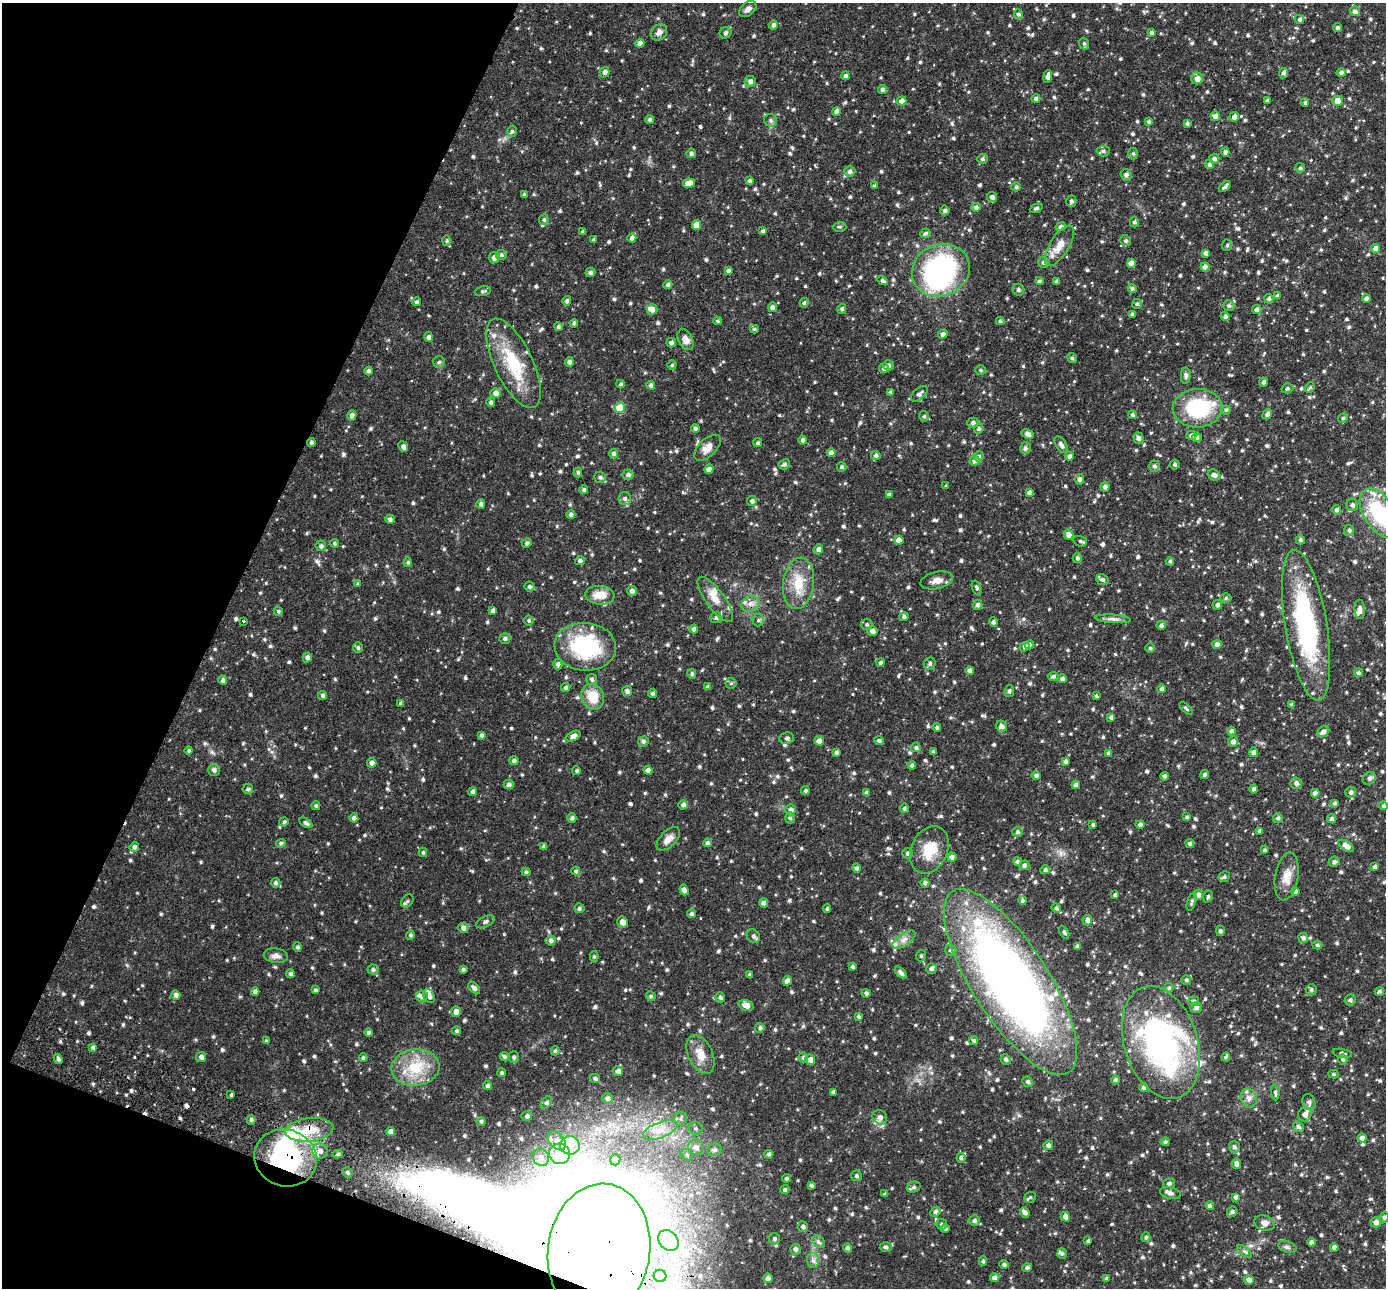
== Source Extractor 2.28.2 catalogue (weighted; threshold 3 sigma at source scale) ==
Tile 9 of 4 x 4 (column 1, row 3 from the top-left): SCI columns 28-1411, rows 1480-2765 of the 5595 x 5662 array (HDU 1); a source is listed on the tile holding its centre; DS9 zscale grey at full resolution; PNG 1388 x 1290 px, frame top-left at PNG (2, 3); each listed source drawn as its Kron ellipse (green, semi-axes under 4 px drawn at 4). Shown black and unused: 19% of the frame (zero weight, under 2 of 3 exposures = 3% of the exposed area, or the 3 px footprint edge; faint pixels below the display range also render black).
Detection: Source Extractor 2.28.2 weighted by HDU 2 'WHT'; one run over the whole footprint, this tile lists its part. Background 0.0749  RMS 0.0094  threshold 0.0425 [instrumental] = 3 sigma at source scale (4.5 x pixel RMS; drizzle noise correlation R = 1.50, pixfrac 1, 0.05/0.05 arcsec/px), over >= 5 px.
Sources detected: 1009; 13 inside a brighter object's white glare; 2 cosmic-ray / hot-pixel residue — neither listed nor drawn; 26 inside a brighter listed object's ellipse — not listed separately; of the other 968, all 500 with FLUX_AUTO >= 1.48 (the completeness limit of this list) listed and drawn (468 fainter detections not listed), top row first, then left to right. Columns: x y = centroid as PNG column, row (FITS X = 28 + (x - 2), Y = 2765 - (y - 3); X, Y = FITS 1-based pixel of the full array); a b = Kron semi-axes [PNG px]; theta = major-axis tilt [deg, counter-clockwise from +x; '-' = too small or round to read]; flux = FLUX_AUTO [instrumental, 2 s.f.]
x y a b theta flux
748 9 10 6 41 3.1
1355 11 5 4 - 3.1
1018 14 5 4 - 2
1299 19 5 4 - 1.8
773 25 5 4 - 2.7
1337 28 4 4 - 2.2
659 32 9 7 47 3.8
725 33 6 5 - 2.4
1151 33 4 4 - 2.1
640 43 4 4 - 4
1084 44 6 5 - 1.6
604 72 5 5 - 3
1283 73 5 4 - 2.6
1341 73 4 4 - 2.8
845 76 4 4 - 2.3
1048 76 6 4 84 3.2
1197 78 6 5 - 5.4
750 81 5 5 - 3
882 89 5 4 - 1.9
1036 99 4 4 - 2.2
1267 100 3 3 - 1.6
902 101 4 4 - 4.7
1337 101 5 5 - 6
1305 103 4 4 - 1.8
836 111 4 4 - 3.8
1215 116 5 5 - 3.8
1234 117 5 4 - 4.1
650 120 4 4 - 1.9
771 120 7 6 - 2.2
1148 122 4 3 - 1.7
1187 124 4 4 - 1.7
512 131 6 4 73 1.5
1103 151 6 5 - 2.4
1225 152 4 4 - 2.8
691 153 5 4 - 1.6
1133 153 6 5 - 1.5
983 159 5 5 - 1.9
1214 159 5 5 - 2.7
1210 164 5 4 - 2.9
1300 168 5 5 - 1.5
850 171 5 5 - 2.7
1126 175 6 5 - 2.1
750 181 4 4 - 2.2
689 183 6 4 13 7.7
874 186 3 3 - 1.9
1016 187 5 4 - 1.7
1225 187 6 3 41 2.2
524 195 3 3 - 1.6
992 197 5 5 - 2.6
1071 201 6 5 - 2.4
976 207 5 4 - 2.3
1036 208 6 4 22 2.1
945 210 5 5 - 1.8
544 220 5 4 - 1.8
1134 222 5 4 - 1.9
696 225 5 4 - 6.4
840 227 7 5 2 1.5
1061 227 5 4 - 2.9
763 231 4 3 - 2
583 232 4 4 - 2
925 233 5 4 - 1.8
632 238 4 4 - 3.2
593 240 3 3 - 1.8
447 241 5 4 - 1.5
1126 241 6 5 - 1.9
1227 245 6 5 - 1.6
1059 246 23 9 58 10
1376 249 4 4 - 4.4
1206 253 4 4 - 2.9
501 255 5 5 - 1.8
494 258 5 5 - 4.1
1044 262 5 5 - 2.3
1131 263 4 4 - 7.8
1205 267 4 4 - 3.2
941 270 29 25 23 140
728 271 4 4 - 1.8
590 272 5 5 - 2.1
882 281 5 4 - 2.2
1039 281 4 3 - 1.7
1057 282 4 3 - 2.1
668 285 4 4 - 2.7
1132 289 4 4 - 1.7
1018 290 6 5 - 2.3
483 291 8 4 12 1.7
1278 296 4 4 - 2.2
1366 298 4 4 - 2.5
1269 299 5 4 - 1.9
567 301 5 4 - 2.2
416 302 4 4 - 1.8
804 303 5 4 - 1.6
1137 304 5 5 - 1.7
1229 306 6 5 - 1.9
772 307 5 4 - 2.5
652 309 5 5 - 3.7
842 309 5 4 - 2
1257 310 5 4 - 2.7
1132 315 4 4 - 2.1
1225 316 5 4 - 2.4
717 321 4 4 - 1.5
1000 321 4 4 - 1.5
574 323 4 3 - 1.8
558 327 4 4 - 1.9
754 329 4 3 - 1.5
943 334 5 4 - 2.9
428 337 5 4 - 2.5
686 339 11 7 -63 5.7
671 343 5 4 - 2.6
1072 358 5 4 - 1.9
439 362 6 5 - 1.6
569 362 5 4 - 3
514 363 49 19 -64 45
672 365 4 4 - 1.5
888 365 5 5 - 1.9
884 368 5 4 - 2.2
980 370 6 4 0 1.6
368 371 4 4 - 2.6
1186 376 8 5 88 2.7
1263 382 4 4 - 2.4
621 384 4 3 - 1.6
651 385 4 4 - 2.5
1310 387 6 4 61 1.5
1287 388 6 5 - 1.6
891 392 4 4 - 1.7
496 393 5 5 - 4.4
919 394 10 5 40 2.9
491 402 5 4 - 2
620 408 5 5 - 25
1197 408 25 19 2 58
1226 410 4 4 - 1.5
1267 414 5 4 - 3
352 415 5 4 - 3.7
1132 415 4 4 - 1.9
924 416 5 4 - 1.6
1343 418 5 4 - 1.9
973 423 5 5 - 2.7
695 429 4 4 - 2
979 429 5 4 - 1.8
1028 434 6 4 -25 4
1191 435 5 4 - 2.5
1197 437 5 4 - 2.1
1138 438 6 5 - 2.9
803 440 4 4 - 2.3
311 442 4 4 - 1.9
758 443 5 4 - 1.7
1061 445 9 5 -55 3.1
403 447 5 5 - 2.7
707 448 16 8 44 6.9
1025 448 6 5 - 2.2
831 453 4 4 - 3.4
613 454 5 5 - 2.4
876 455 5 4 - 2.2
979 456 5 4 - 1.6
1070 456 4 4 - 3.3
975 461 5 5 - 3
784 464 6 5 - 2.1
1175 465 5 5 - 1.8
1154 466 5 5 - 2.2
842 467 5 4 - 1.6
709 469 5 4 - 3.3
578 473 5 4 - 1.7
628 475 5 5 - 2.4
1214 475 6 5 - 3.1
600 477 6 5 - 2.5
1080 479 5 4 - 2.8
946 486 4 4 - 1.6
1105 487 4 4 - 2.8
584 490 4 4 - 1.9
1029 492 4 4 - 2.4
889 495 4 3 - 2.7
625 498 6 6 - 2.5
752 501 5 4 - 2.2
481 504 5 4 - 2.2
1352 505 6 5 - 2.2
1336 510 5 4 - 2.3
1379 513 27 15 -57 60
571 515 4 4 - 2.7
390 519 5 4 - 2.3
1349 530 5 5 - 1.9
1069 535 5 4 - 4.6
899 540 4 4 - 7.1
1300 540 4 4 - 1.8
1080 541 7 5 -16 1.8
334 543 4 4 - 1.5
527 543 5 4 - 2.1
321 546 5 5 - 2.1
818 549 5 4 - 2.8
1077 558 5 4 - 2
580 561 5 4 - 2.3
1170 561 4 4 - 1.8
408 562 5 4 - 1.5
937 580 16 8 13 6.8
1102 580 6 5 - 2.3
798 583 26 15 82 21
358 584 4 3 - 1.5
529 587 5 4 - 2
977 588 7 4 -70 1.8
632 591 5 5 - 3.4
600 595 14 9 -5 11
1226 598 5 5 - 1.6
715 599 27 9 -54 12
750 604 9 7 29 4.6
978 605 5 4 - 2.5
1217 605 5 5 - 2.1
1360 609 10 5 -86 3.7
278 611 5 4 - 1.6
493 611 4 4 - 2.8
904 617 4 4 - 2.3
716 618 5 5 - 2
1113 619 18 3 -4 3.3
529 620 5 5 - 1.5
758 620 6 5 - 1.9
243 621 3 3 - 1.5
993 622 5 4 - 2
867 624 6 5 - 1.6
1161 625 5 4 - 2.4
1306 625 76 21 -80 120
694 629 4 4 - 2.9
872 631 5 4 - 4
505 638 5 5 - 2.3
1217 644 5 4 - 3.2
1029 645 5 4 - 2.2
585 647 31 24 -5 73
1025 647 5 4 - 2.2
358 648 5 5 - 1.9
1150 648 5 5 - 1.5
307 658 5 4 - 3.2
880 663 4 4 - 1.8
558 664 5 4 - 2.6
930 664 6 6 - 2.6
970 671 4 4 - 2.3
1358 673 4 4 - 1.8
692 674 5 4 - 1.8
1053 676 5 4 - 2
592 679 5 5 - 2
1062 679 4 4 - 2.4
223 680 5 4 - 2.5
731 683 5 5 - 1.5
566 687 5 4 - 1.7
708 687 4 4 - 2.3
1162 689 4 4 - 2.7
627 691 5 5 - 2.7
1009 691 6 5 - 2
653 693 5 4 - 1.7
323 695 4 4 - 1.9
1096 696 4 3 - 1.6
593 697 13 11 -67 17
401 703 4 4 - 2.3
1292 705 4 4 - 2.2
1186 708 8 3 -44 1.5
1111 717 4 4 - 2
1001 726 6 5 - 3.2
937 728 4 4 - 1.6
1231 731 4 4 - 2.3
1323 731 6 5 - 3.1
481 735 4 4 - 2
573 736 8 4 24 3.3
787 738 7 5 10 2.2
643 741 5 5 - 2.3
819 741 4 4 - 3.5
879 741 5 4 - 1.6
1233 742 5 5 - 3.4
916 747 5 4 - 1.8
189 750 4 4 - 1.5
836 752 3 3 - 2.4
933 752 4 3 - 1.5
1254 752 4 4 - 3.3
1108 753 4 4 - 1.9
514 761 4 4 - 2.1
1065 761 4 4 - 2.5
372 763 5 4 - 3.3
912 765 4 4 - 2
214 770 6 5 - 2.6
648 770 4 4 - 3.2
577 771 4 4 - 1.5
1205 775 5 4 - 1.8
1036 776 4 4 - 2.3
1164 776 4 4 - 2.4
1369 778 7 6 - 2.6
1296 783 6 5 - 3.1
509 784 5 4 - 2.7
1076 785 4 4 - 2.8
248 789 5 5 - 1.8
1254 789 4 4 - 2.4
805 790 4 4 - 1.7
473 792 4 4 - 3.1
1351 792 5 5 - 2.3
867 793 4 3 - 2.9
1315 793 4 4 - 3.9
1334 803 3 3 - 1.7
683 805 4 4 - 2.8
316 806 4 4 - 1.8
1384 806 4 4 - 2
904 808 5 4 - 1.5
791 810 5 5 - 2.9
1187 817 4 4 - 1.7
354 818 4 4 - 3.1
572 818 5 4 - 2.4
790 818 5 4 - 1.7
1278 818 5 4 - 1.9
1331 819 4 4 - 2.2
284 822 5 4 - 1.6
306 823 7 4 -30 2.2
1093 825 4 3 - 1.6
1140 825 4 4 - 2.8
1259 831 4 3 - 1.8
1017 832 5 5 - 2.1
668 839 14 8 45 5.7
281 843 5 4 - 1.8
707 843 4 4 - 1.9
1190 843 4 4 - 2
544 846 4 4 - 2.7
1346 846 8 5 -34 5.5
134 847 5 4 - 2.7
929 850 25 18 65 21
1264 850 4 4 - 1.5
423 852 5 4 - 1.5
907 853 5 5 - 1.9
952 857 4 4 - 3.4
1017 861 4 4 - 2
1334 862 5 5 - 2.3
1024 865 5 5 - 2.2
1375 867 4 4 - 2.4
857 868 5 4 - 2.1
1045 870 4 4 - 2.2
576 871 4 4 - 1.7
526 872 4 4 - 1.6
1287 876 24 11 81 11
1224 877 6 5 - 1.7
276 883 5 4 - 2.2
925 883 4 4 - 2.7
684 890 5 4 - 3.7
1295 892 4 4 - 2.5
1115 895 4 4 - 1.5
1199 895 5 4 - 2.7
1208 896 6 4 72 1.5
1022 900 4 4 - 1.7
407 901 7 5 47 1.6
1192 902 9 4 73 1.7
764 903 4 4 - 3.1
579 908 5 5 - 1.7
1056 908 5 4 - 1.7
827 909 4 3 - 1.5
692 914 4 4 - 2.1
1087 920 5 5 - 3.4
485 922 10 5 27 2.6
623 922 6 5 - 4.9
463 928 5 5 - 3.2
1220 931 5 4 - 2.1
1064 932 7 4 -60 1.7
410 935 4 4 - 1.7
753 936 7 6 - 2.8
1303 938 5 5 - 2.4
904 940 13 6 34 4.4
551 941 5 5 - 2.4
1317 945 5 4 - 1.5
1077 946 4 4 - 2.3
297 947 5 4 - 1.9
951 950 5 5 - 1.8
276 956 12 7 -6 3.8
594 956 5 4 - 1.5
921 956 6 4 77 1.5
852 967 3 3 - 1.6
931 969 5 5 - 2.3
373 970 5 5 - 2.1
463 970 4 3 - 1.9
901 973 7 3 -46 2.8
290 974 4 4 - 2.1
750 975 4 3 - 2.1
1186 980 5 5 - 1.7
787 981 5 4 - 3.6
1010 982 108 38 -57 650
474 988 7 4 -48 2.7
1169 988 5 4 - 1.5
315 990 4 4 - 1.6
1311 990 5 5 - 2
1379 991 5 4 - 2
255 992 4 4 - 3.4
866 993 4 4 - 1.8
176 995 4 4 - 3.1
422 996 5 5 - 3.3
429 996 7 5 -60 3.4
651 996 5 4 - 1.5
720 997 5 5 - 2
1350 1000 5 5 - 2.1
1194 1001 5 5 - 1.8
746 1005 7 5 -16 6
1196 1007 6 5 - 2.9
456 1012 5 5 - 4.1
858 1016 4 3 - 1.6
760 1028 5 4 - 2.1
456 1031 4 4 - 1.7
369 1033 4 4 - 2.3
973 1040 5 4 - 1.5
266 1041 4 3 - 1.5
1161 1042 58 36 -72 210
93 1047 4 4 - 2.2
555 1051 4 4 - 1.5
1342 1053 10 4 -10 1.8
701 1054 21 12 -65 11
201 1057 5 5 - 3.2
504 1057 5 4 - 1.9
514 1057 6 5 - 2.1
1226 1057 4 4 - 1.8
363 1058 4 4 - 1.8
803 1058 5 4 - 2.2
58 1059 5 4 - 2.3
1006 1059 5 5 - 2.1
1343 1059 5 5 - 1.7
810 1060 5 5 - 5.2
415 1068 24 18 7 29
618 1071 5 5 - 3.3
502 1073 4 4 - 1.6
1333 1074 5 4 - 1.6
595 1079 5 4 - 1.9
1115 1080 4 4 - 1.5
1028 1082 5 5 - 1.9
487 1086 4 4 - 2.2
1144 1087 4 4 - 2.6
833 1092 4 3 - 2.5
1275 1093 7 4 -86 2
231 1094 3 3 - 1.8
607 1098 5 5 - 2.3
1249 1098 10 7 -68 3.8
1309 1102 8 6 -73 2.4
546 1103 7 4 50 1.6
1305 1114 7 6 - 4.7
527 1116 5 5 - 2.2
880 1117 7 7 - 3.8
681 1119 7 6 - 2.4
251 1120 4 4 - 1.9
481 1121 4 4 - 1.8
1298 1127 6 5 - 2.1
696 1128 7 6 - 2.2
309 1130 24 11 6 20
660 1130 18 8 22 11
391 1132 4 4 - 5.7
1362 1138 4 4 - 3.4
557 1141 11 7 -47 5.5
1165 1142 4 4 - 1.7
570 1145 10 9 - 7.8
1048 1145 5 4 - 2.5
696 1147 8 8 - 5
1234 1147 6 5 - 2.4
714 1150 7 6 - 3
320 1151 7 7 - 4.5
338 1154 5 4 - 1.8
560 1154 10 10 - 12
769 1154 4 4 - 2.3
687 1155 6 5 - 1.8
541 1157 9 8 - 5.2
286 1158 32 28 -16 120
961 1158 5 4 - 1.9
615 1160 5 5 - 1.8
1237 1164 5 4 - 2.5
347 1172 5 4 - 2
856 1176 5 5 - 1.5
787 1178 4 4 - 1.8
1169 1183 6 4 13 1.8
811 1185 3 3 - 1.9
914 1187 7 5 22 2.4
785 1190 4 4 - 1.5
1170 1193 11 5 -12 3.1
885 1194 4 4 - 1.7
1030 1197 6 5 - 1.6
1235 1197 4 3 - 2.3
1210 1206 4 4 - 2.4
935 1212 5 4 - 1.9
1025 1212 5 4 - 3.3
1232 1212 5 5 - 1.9
1065 1217 5 4 - 3.8
1384 1217 5 4 - 2
974 1220 5 5 - 2.2
1376 1222 5 5 - 4.4
1264 1223 10 7 -18 4.8
942 1224 5 5 - 1.9
803 1227 5 5 - 2.3
945 1229 4 4 - 2.2
1146 1237 5 4 - 1.7
774 1239 5 5 - 2
668 1240 11 9 -48 8.5
1088 1241 4 4 - 1.5
818 1242 7 5 -41 2.2
1311 1242 4 4 - 2.8
886 1247 6 4 2 2
1287 1247 9 5 -16 2.2
1334 1247 4 4 - 3.3
848 1248 4 4 - 2.1
795 1249 5 5 - 2.5
599 1251 67 51 82 2800
1245 1251 9 4 -39 1.8
1062 1253 5 4 - 1.5
813 1261 7 6 - 2.8
983 1261 5 4 - 1.6
1004 1264 4 4 - 1.8
1027 1268 5 4 - 1.6
660 1276 6 6 - 3.4
768 1278 5 4 - 4
995 1278 5 4 - 2.9
1107 1278 4 4 - 1.7
1249 1280 5 4 - 3.5
Overlapping masked pixels (flux is a lower limit): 3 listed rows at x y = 309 1130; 286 1158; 599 1251
Isophote crosses this tile's border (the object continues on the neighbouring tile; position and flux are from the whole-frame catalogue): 3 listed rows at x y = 1379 513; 1384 1217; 599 1251